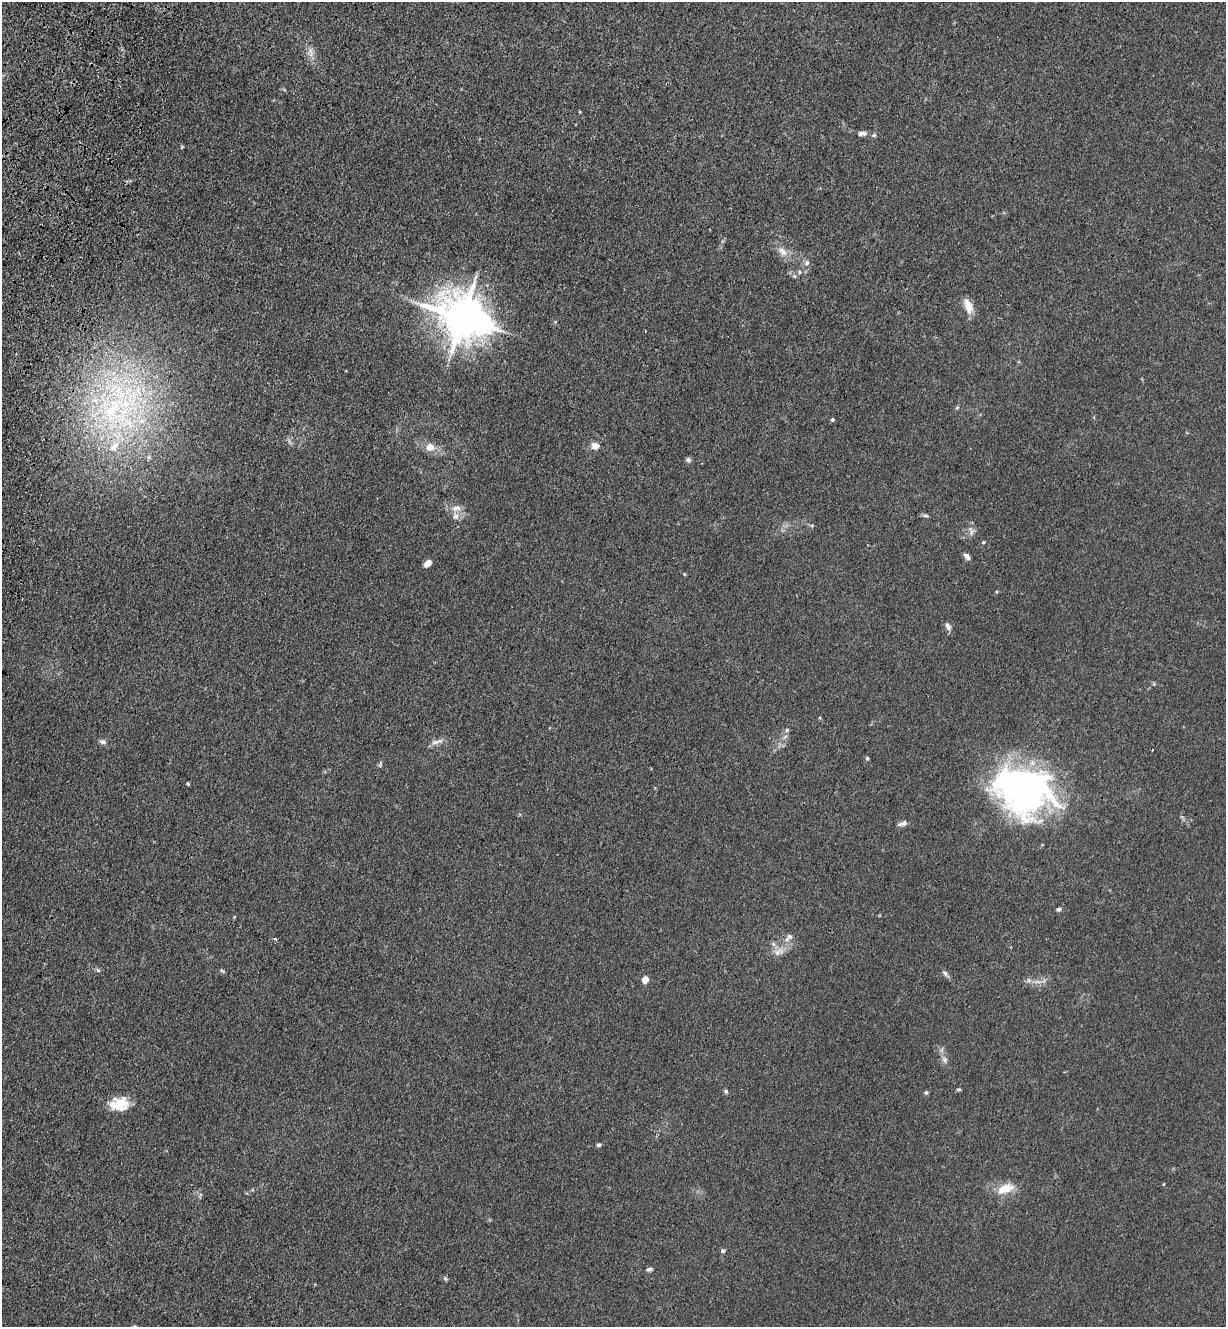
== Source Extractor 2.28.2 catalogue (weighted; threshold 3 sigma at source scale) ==
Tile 11 of 4 x 4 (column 3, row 3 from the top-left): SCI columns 2680-3903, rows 1358-2682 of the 5485 x 5364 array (HDU 1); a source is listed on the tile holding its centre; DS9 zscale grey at full resolution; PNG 1228 x 1329 px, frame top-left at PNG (2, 2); no overlay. Shown black and unused: <1% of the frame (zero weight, under 3 of 4 exposures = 5% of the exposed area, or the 3 px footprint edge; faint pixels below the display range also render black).
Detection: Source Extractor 2.28.2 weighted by HDU 2 'WHT'; one run over the whole footprint, this tile lists its part. Background 0.0365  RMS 0.0045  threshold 0.0201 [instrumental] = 3 sigma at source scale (4.5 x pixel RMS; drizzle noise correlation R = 1.50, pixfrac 1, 0.05/0.05 arcsec/px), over >= 5 px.
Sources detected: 56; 2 inside a brighter object's white glare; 1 cosmic-ray / hot-pixel residue — not listed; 3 inside a brighter listed object's ellipse — not listed separately; the other 50 listed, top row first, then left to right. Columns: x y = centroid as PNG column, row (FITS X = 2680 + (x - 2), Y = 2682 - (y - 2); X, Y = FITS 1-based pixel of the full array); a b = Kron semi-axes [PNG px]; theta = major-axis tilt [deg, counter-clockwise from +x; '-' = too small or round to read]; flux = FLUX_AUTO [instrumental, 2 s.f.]
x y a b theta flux
862 133 12 6 5 1.8
874 135 6 5 - 0.72
783 252 15 9 -47 3.6
807 263 7 6 - 1.2
799 272 6 5 - 0.73
794 276 6 4 -44 0.7
968 306 21 10 -72 4.8
462 318 15 12 -24 1700
957 408 6 4 2 0.53
113 411 99 71 53 150
832 420 5 4 - 0.67
595 446 5 4 - 7.8
430 447 9 8 - 4.3
688 460 7 6 - 0.93
456 508 15 8 14 3
925 515 9 4 -11 0.84
455 516 9 7 43 2
971 532 9 4 68 1.4
983 542 4 4 - 0.5
967 557 9 5 -52 1.6
427 563 7 5 42 3.4
684 574 5 3 - 0.38
948 626 11 6 -62 1.7
787 730 5 5 - 0.66
103 742 8 6 -14 1.3
437 742 17 5 14 2.3
867 758 5 4 - 0.66
380 764 9 4 73 0.7
188 784 4 2 - 0.48
1021 789 70 46 -20 140
903 823 11 6 14 1.9
1059 909 5 5 - 0.91
790 936 9 7 71 1.6
773 944 7 5 -46 1.1
778 952 16 7 34 3.3
222 971 7 3 -24 0.59
945 973 8 6 -30 1.1
645 979 6 5 - 4.4
1038 982 8 4 -1 1.4
945 1060 7 4 -90 1.1
959 1089 6 4 19 0.54
726 1091 5 5 - 0.78
926 1092 5 5 - 0.73
119 1104 22 15 3 9.9
599 1145 5 4 - 0.93
1164 1184 4 3 - 0.3
1005 1189 25 12 20 7.3
723 1251 6 6 - 0.76
649 1269 7 4 14 1
445 1278 6 4 -45 0.65
Overlapping masked pixels (flux is a lower limit): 1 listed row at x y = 113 411